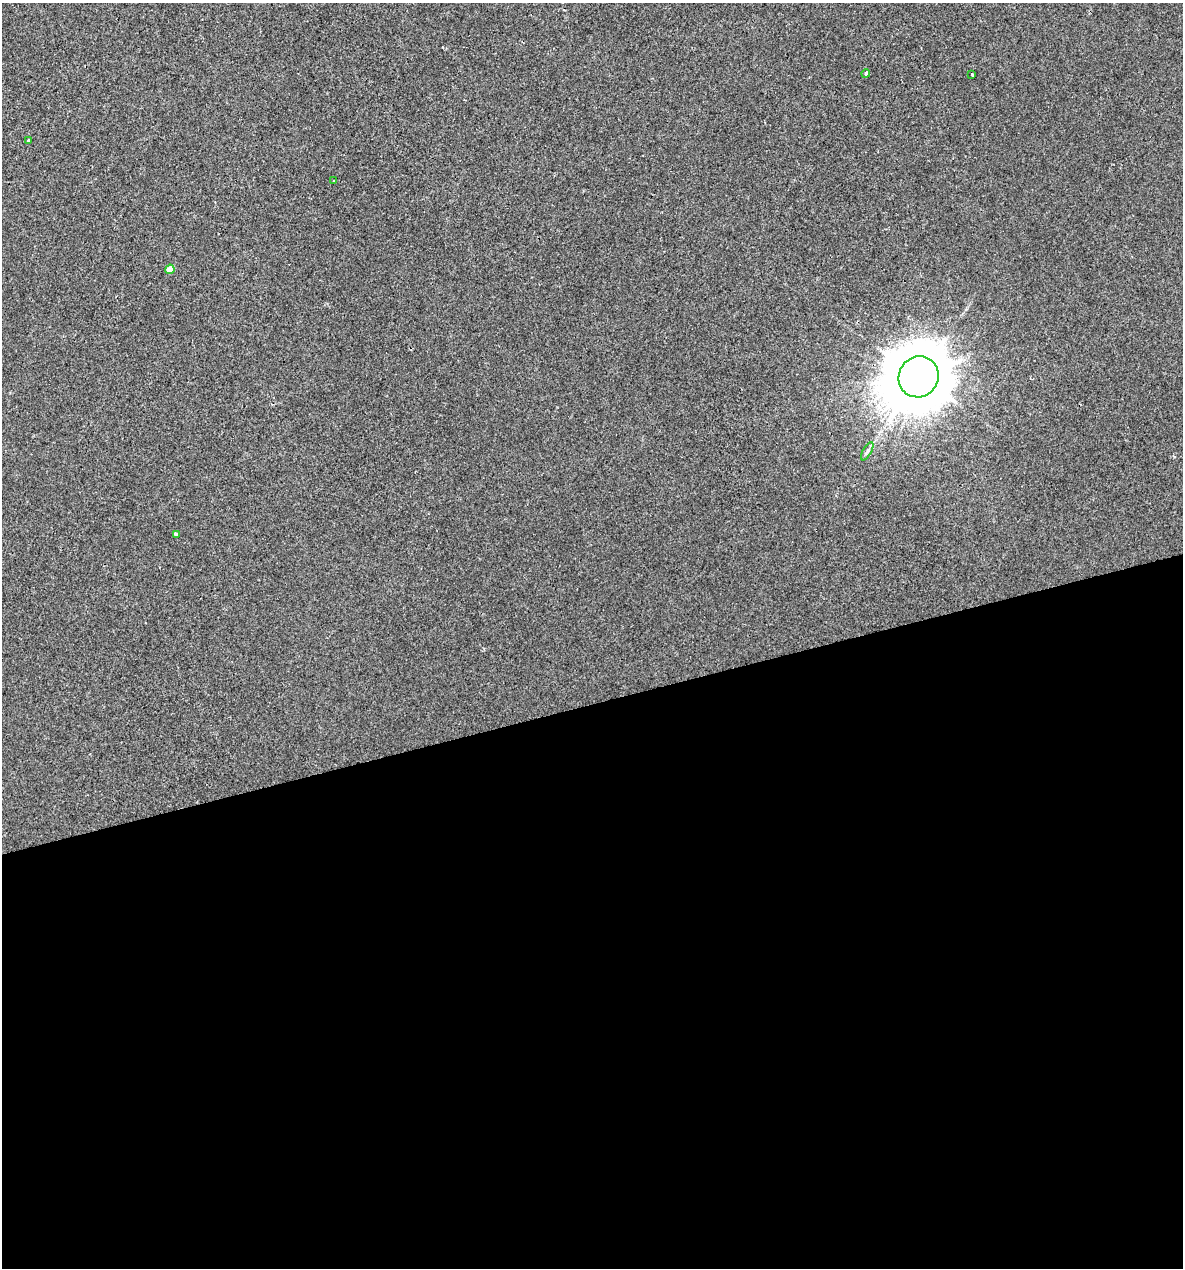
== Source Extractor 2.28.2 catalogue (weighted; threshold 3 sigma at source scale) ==
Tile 15 of 4 x 4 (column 3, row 4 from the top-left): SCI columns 2404-3584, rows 1-1266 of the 4854 x 5064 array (HDU 1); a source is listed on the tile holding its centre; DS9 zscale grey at full resolution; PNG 1185 x 1270 px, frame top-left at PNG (2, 3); each listed source drawn as its Kron ellipse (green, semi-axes under 4 px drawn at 4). Shown black and unused: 45% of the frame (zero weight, under 2 of 3 exposures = <1% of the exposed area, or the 3 px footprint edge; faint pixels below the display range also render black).
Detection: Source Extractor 2.28.2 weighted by HDU 2 'WHT'; one run over the whole footprint, this tile lists its part. Background -3.12e-04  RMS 0.0042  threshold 0.0188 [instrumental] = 3 sigma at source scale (4.5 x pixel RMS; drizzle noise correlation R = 1.50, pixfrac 1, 0.0396/0.0396 arcsec/px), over >= 5 px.
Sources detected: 8; all 8 listed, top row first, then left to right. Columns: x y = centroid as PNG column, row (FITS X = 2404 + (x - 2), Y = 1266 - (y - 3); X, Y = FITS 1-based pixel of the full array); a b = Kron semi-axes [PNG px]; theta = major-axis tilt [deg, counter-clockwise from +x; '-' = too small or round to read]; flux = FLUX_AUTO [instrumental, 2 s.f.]
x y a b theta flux
866 73 4 4 - 0.81
972 74 3 3 - 2.4
29 141 3 3 - 2.3
334 181 3 2 - 0.53
170 269 5 4 - 4.2
919 377 21 19 58 4300
867 451 10 4 61 1.1
176 534 3 3 - 1.6
Overlapping masked pixels (flux is a lower limit): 1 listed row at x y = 919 377